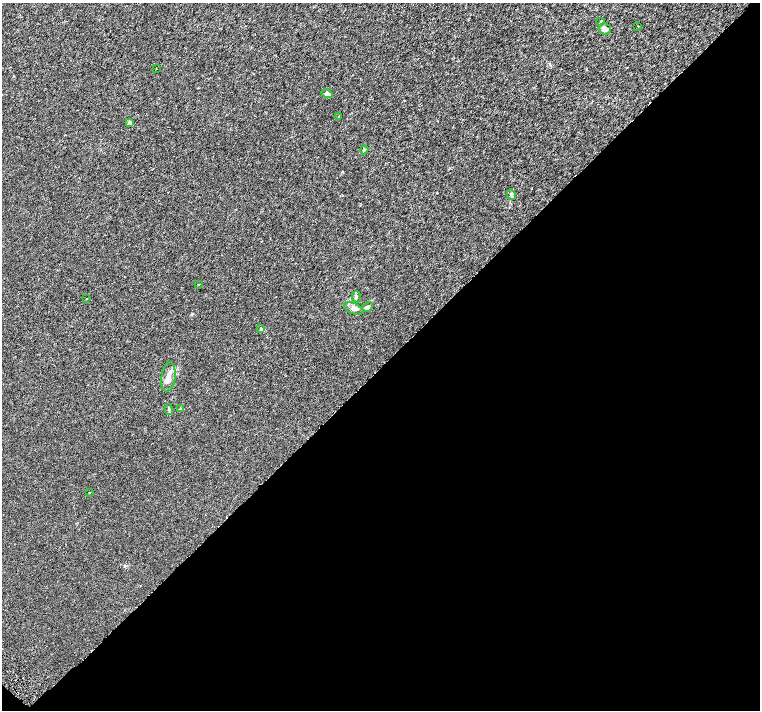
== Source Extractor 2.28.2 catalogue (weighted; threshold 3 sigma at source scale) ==
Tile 15 of 4 x 4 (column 3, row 4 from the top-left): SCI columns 3083-4597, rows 281-1696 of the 6161 x 6161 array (HDU 1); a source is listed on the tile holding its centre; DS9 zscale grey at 2 x 2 block average (1 PNG px = mean of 2 x 2 image px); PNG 762 x 712 px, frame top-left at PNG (2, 3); each listed source drawn as its Kron ellipse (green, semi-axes under 4 px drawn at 4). Shown black and unused: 49% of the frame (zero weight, under 3 of 6 exposures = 3% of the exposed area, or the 3 px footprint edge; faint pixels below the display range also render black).
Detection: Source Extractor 2.28.2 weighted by HDU 2 'WHT'; one run over the whole footprint, this tile lists its part. Background 8.20e-04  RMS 0.0013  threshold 0.00539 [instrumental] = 3 sigma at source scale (4.09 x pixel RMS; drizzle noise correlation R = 1.36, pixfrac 0.8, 0.0396/0.0396 arcsec/px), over >= 5 px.
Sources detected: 20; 1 cosmic-ray / hot-pixel residue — neither listed nor drawn; the other 19 listed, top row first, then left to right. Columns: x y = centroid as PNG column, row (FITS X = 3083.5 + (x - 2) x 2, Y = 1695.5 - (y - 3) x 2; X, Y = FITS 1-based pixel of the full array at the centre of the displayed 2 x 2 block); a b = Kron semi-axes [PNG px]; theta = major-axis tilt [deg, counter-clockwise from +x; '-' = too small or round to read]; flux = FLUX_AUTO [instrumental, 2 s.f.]
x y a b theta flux
601 21 3 3 - 0.23
638 26 2 2 - 0.18
605 29 6 5 - 0.94
156 69 2 2 - 0.12
327 94 5 4 - 0.78
339 117 3 2 - 0.18
129 122 4 4 - 0.48
364 150 4 3 - 0.33
511 194 5 4 - 0.59
199 284 3 2 - 0.11
356 297 5 3 - 0.38
87 299 2 2 - 0.089
367 307 6 4 26 0.87
354 309 10 5 -23 1.1
261 329 4 3 - 0.35
168 377 15 7 83 2.5
169 409 5 3 - 0.34
181 409 3 3 - 0.33
89 493 2 2 - 0.12
Diffuse or blended objects may show on this block-average render without a row.